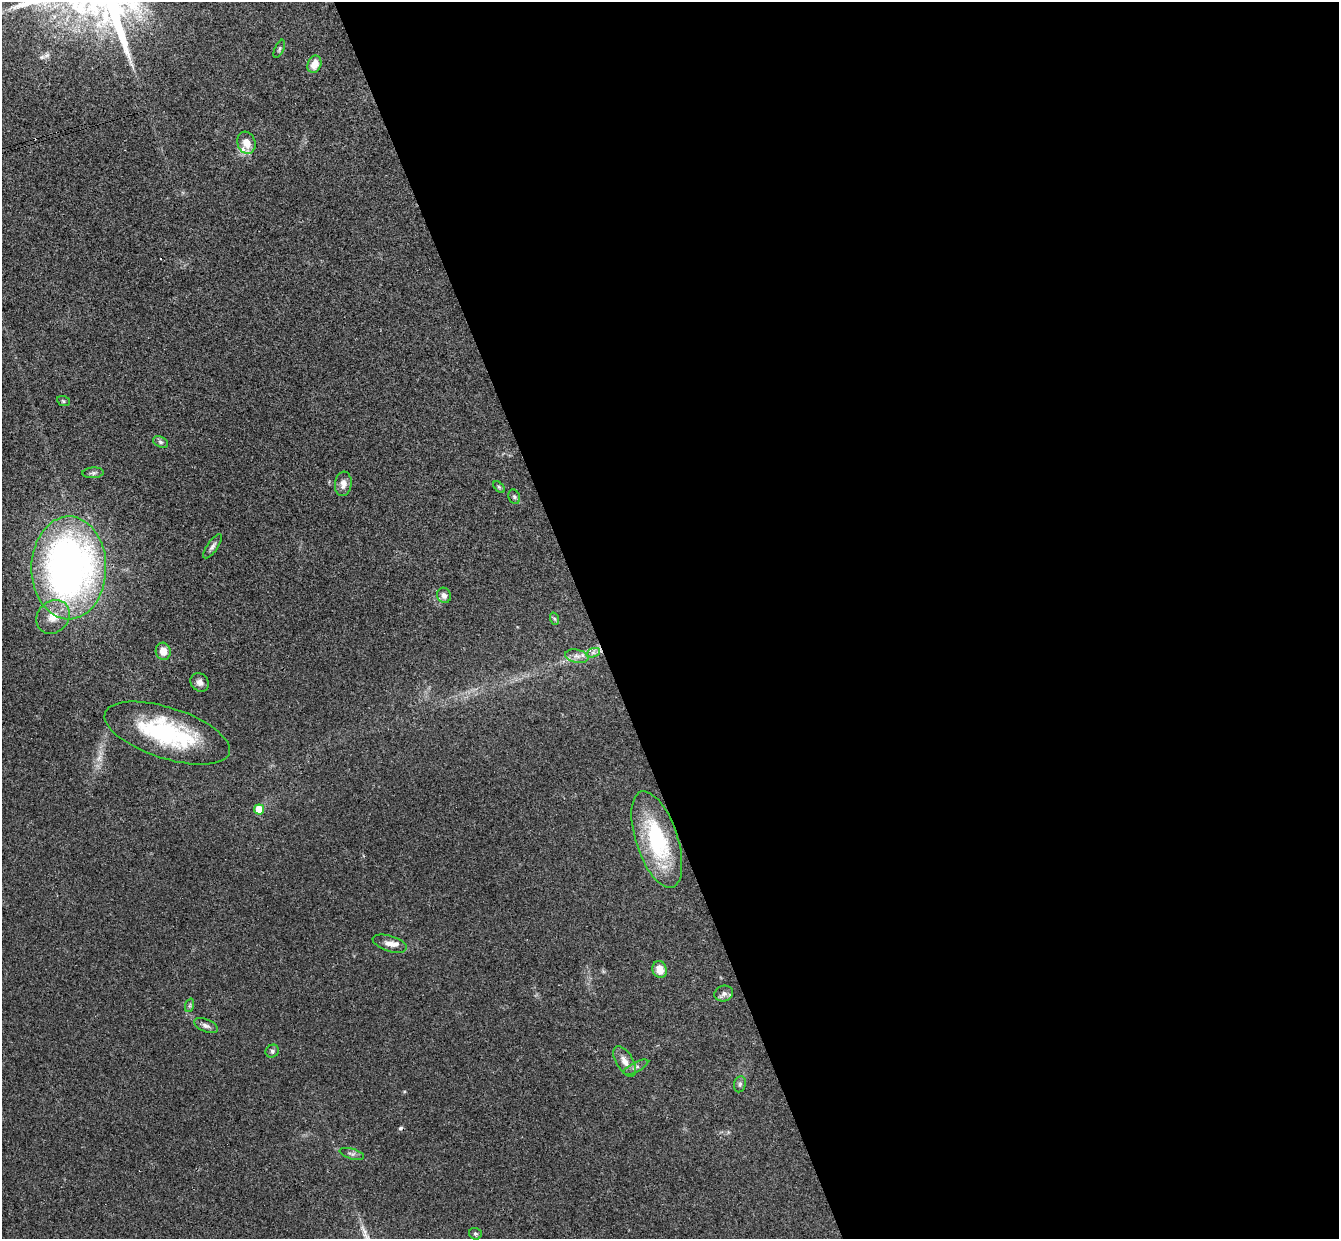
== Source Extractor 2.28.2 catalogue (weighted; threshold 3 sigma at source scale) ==
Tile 8 of 4 x 4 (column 4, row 2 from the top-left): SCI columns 4067-5403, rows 2645-3881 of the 5460 x 5411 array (HDU 1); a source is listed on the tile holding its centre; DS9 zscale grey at full resolution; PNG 1341 x 1241 px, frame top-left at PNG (2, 2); each listed source drawn as its Kron ellipse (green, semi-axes under 4 px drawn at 4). Shown black and unused: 56% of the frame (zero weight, under 3 of 4 exposures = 6% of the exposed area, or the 3 px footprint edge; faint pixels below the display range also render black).
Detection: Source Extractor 2.28.2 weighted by HDU 2 'WHT'; one run over the whole footprint, this tile lists its part. Background 0.063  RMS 0.0051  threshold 0.023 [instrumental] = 3 sigma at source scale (4.5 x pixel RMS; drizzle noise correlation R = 1.50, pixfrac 1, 0.05/0.05 arcsec/px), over >= 5 px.
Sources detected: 36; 2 cosmic-ray / hot-pixel residue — neither listed nor drawn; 2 inside a brighter listed object's ellipse — not listed separately; the other 32 listed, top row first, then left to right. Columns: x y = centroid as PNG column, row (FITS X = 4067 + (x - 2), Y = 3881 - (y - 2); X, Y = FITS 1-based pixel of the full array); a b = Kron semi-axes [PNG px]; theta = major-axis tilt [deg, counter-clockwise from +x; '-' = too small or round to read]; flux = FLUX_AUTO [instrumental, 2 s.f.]
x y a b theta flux
279 49 10 4 65 0.93
314 64 9 6 67 6.1
246 143 11 9 -72 5.9
63 401 6 5 - 0.77
160 442 8 5 -28 1.3
93 473 11 5 3 1.4
343 484 12 8 83 3.3
499 487 7 4 -45 0.78
514 497 7 5 -69 1.1
212 546 14 5 55 1.9
69 568 51 37 89 280
444 595 8 7 - 2.5
53 617 18 15 46 8.3
555 619 6 4 -70 0.71
163 651 8 7 - 4.8
593 653 7 4 19 1.2
577 656 12 6 -11 2.6
200 682 10 8 -46 2.4
167 733 65 25 -18 59
259 809 5 5 - 13
657 840 50 21 -72 48
390 944 17 7 -17 3.7
660 970 8 7 - 5.9
724 994 9 8 - 2.2
190 1005 7 4 71 0.92
206 1026 13 6 -22 2
272 1051 7 6 - 1.2
625 1061 17 8 -59 4.5
636 1067 13 5 27 1.9
740 1084 8 6 76 1.3
352 1154 12 5 -16 1.5
475 1234 6 5 - 0.98